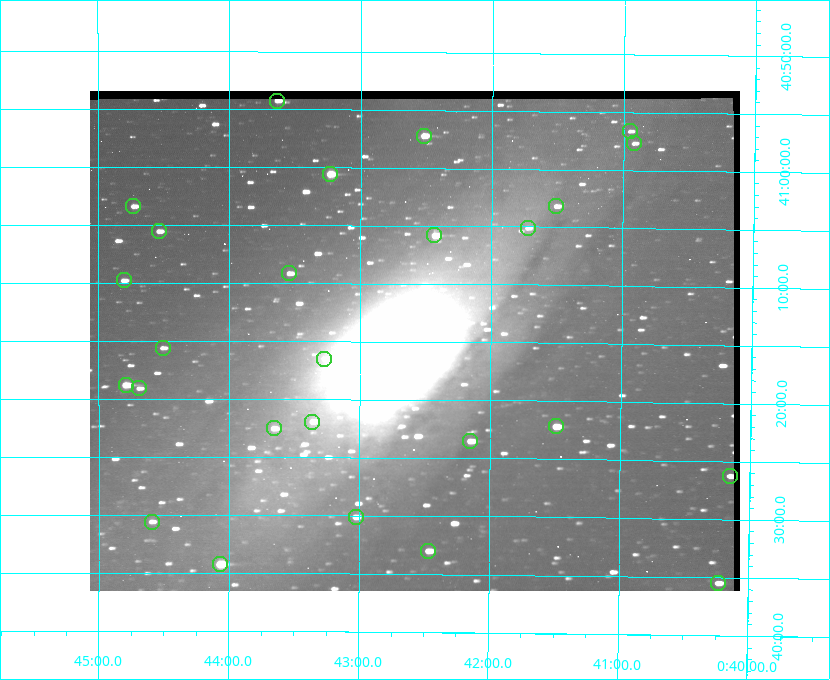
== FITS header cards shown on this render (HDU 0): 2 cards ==
NAXIS1  =                  650 / Width of table row in bytes
NAXIS2  =                  500 / Number of rows in table

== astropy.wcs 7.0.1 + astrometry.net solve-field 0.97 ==
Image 650 x 500 px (HDU 0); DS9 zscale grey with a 90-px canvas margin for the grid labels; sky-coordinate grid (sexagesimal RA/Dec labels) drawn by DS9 from the SOLVED WCS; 26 Tycho-2 reference stars matched to detected sources circled (green)
Header WCS: none
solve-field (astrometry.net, Tycho-2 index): SOLVED blind (the file carries no WCS)
Solved WCS: RA---TAN-SIP/DEC--TAN-SIP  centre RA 00:42:35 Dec +41:15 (10.65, +41.25 deg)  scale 5.18 arcsec/px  FOV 56.1' x 43.1'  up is +180 deg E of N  parity flipped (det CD > 0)
(file carries no celestial WCS; the grid is the blind solution)
Tycho-2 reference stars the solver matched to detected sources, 26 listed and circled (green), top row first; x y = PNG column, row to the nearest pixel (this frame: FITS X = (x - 90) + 1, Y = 500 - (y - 91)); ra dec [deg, ICRS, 3 dp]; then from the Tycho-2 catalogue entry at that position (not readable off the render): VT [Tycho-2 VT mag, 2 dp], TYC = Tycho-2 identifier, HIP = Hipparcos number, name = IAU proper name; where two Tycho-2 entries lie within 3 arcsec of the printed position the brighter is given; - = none
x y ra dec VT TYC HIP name
277 101 10.910 +40.904 10.39 2801-1024-1 - -
630 131 10.238 +40.944 11.79 2801-2058-1 - -
424 136 10.629 +40.954 9.37 2801-2009-1 3333 -
634 143 10.230 +40.961 11.47 2801-2047-1 - -
330 174 10.809 +41.009 9.29 2801-2078-1 - -
133 206 11.183 +41.057 10.65 2801-1540-1 - -
556 206 10.377 +41.053 11.36 2801-2079-1 - -
528 228 10.431 +41.085 11.65 2801-2062-1 - -
159 231 11.135 +41.093 10.71 2801-1503-1 - -
434 235 10.609 +41.097 10.73 2801-2063-1 - -
289 273 10.886 +41.153 10.99 2801-2037-1 - -
124 280 11.202 +41.163 10.95 2801-1544-1 - -
163 348 11.127 +41.260 11.28 2805-390-1 - -
324 359 10.818 +41.276 11.21 2805-2125-1 - -
126 385 11.198 +41.314 9.30 2805-117-1 - -
139 388 11.172 +41.318 11.25 2805-108-1 - -
312 422 10.841 +41.366 11.19 2805-2131-1 - -
556 426 10.374 +41.370 10.16 2805-213-1 - -
274 428 10.914 +41.376 10.74 2805-2142-1 - -
470 441 10.538 +41.392 10.59 2805-2135-1 - -
730 476 10.038 +41.438 10.94 2805-517-1 - -
356 517 10.757 +41.502 11.21 2805-2136-1 - -
152 522 11.148 +41.510 11.65 2805-2178-1 - -
428 551 10.616 +41.550 10.67 2805-2192-1 - -
220 564 11.016 +41.571 9.16 2805-2199-1 3447 -
718 583 10.058 +41.591 11.18 2805-663-1 - -